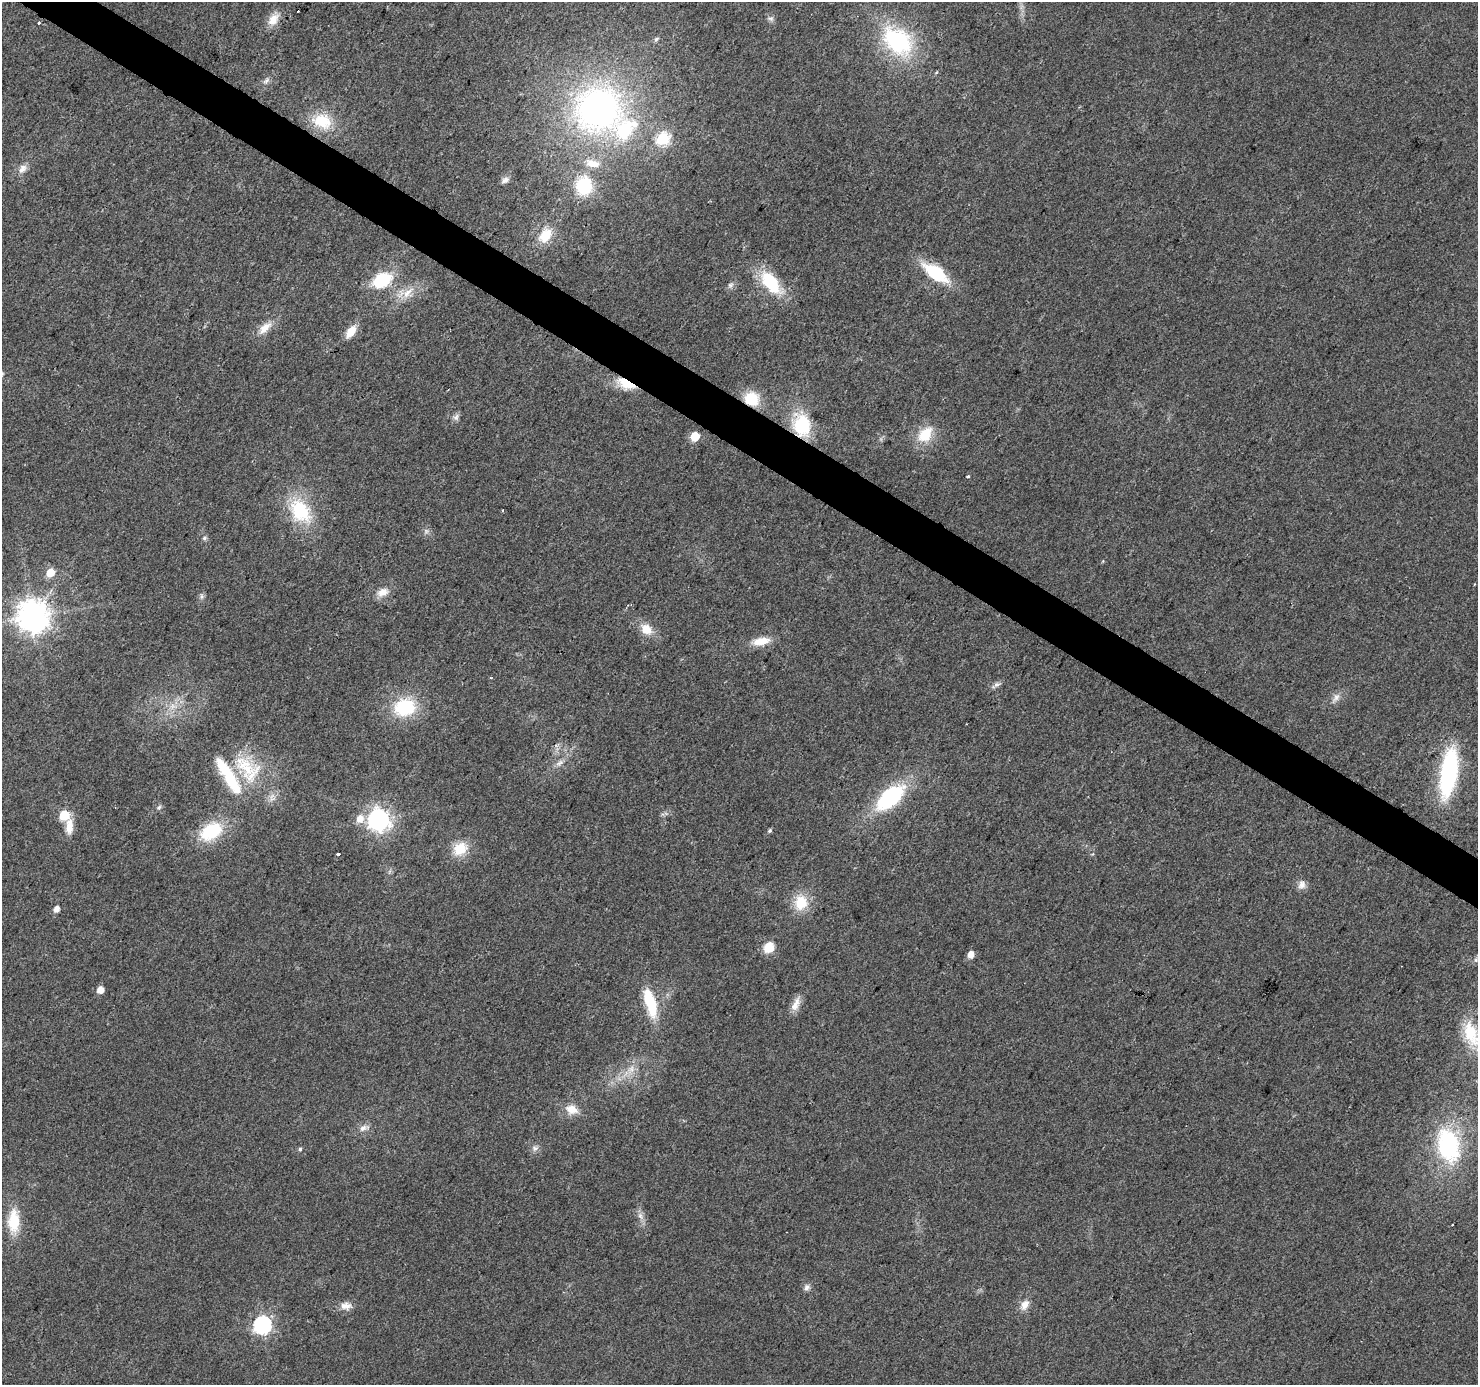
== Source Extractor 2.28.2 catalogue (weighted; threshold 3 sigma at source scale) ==
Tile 11 of 4 x 4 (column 3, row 3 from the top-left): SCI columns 2953-4428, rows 1571-2953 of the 5910 x 5972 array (HDU 1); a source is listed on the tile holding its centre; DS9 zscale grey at full resolution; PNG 1480 x 1387 px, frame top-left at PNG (2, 2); no overlay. Shown black and unused: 3% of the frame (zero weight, under 2 of 3 exposures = <1% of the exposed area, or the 3 px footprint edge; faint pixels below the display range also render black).
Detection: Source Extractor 2.28.2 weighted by HDU 2 'WHT'; one run over the whole footprint, this tile lists its part. Background 0.0265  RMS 0.0062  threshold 0.0279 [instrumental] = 3 sigma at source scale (4.5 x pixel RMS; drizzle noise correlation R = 1.50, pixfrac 1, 0.0396/0.0396 arcsec/px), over >= 5 px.
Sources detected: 82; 4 inside a brighter listed object's ellipse — not listed separately; the other 78 listed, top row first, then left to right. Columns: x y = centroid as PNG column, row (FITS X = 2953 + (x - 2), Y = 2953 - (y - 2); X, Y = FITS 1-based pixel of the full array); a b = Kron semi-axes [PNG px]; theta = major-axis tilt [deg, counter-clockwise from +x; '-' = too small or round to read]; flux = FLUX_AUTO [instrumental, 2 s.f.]
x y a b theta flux
273 19 19 11 57 7.6
770 19 10 6 -16 1.9
39 23 3 3 - 2.3
656 39 8 5 36 1.2
898 41 44 30 -43 66
266 80 11 6 48 2.3
598 109 56 54 12 200
322 121 28 20 -13 22
663 139 6 6 - 85
591 163 15 13 -25 7.9
22 169 14 9 54 4.4
505 180 11 7 33 2.8
584 186 21 17 87 30
545 235 20 13 54 14
935 273 26 12 -36 38
382 280 18 12 27 34
770 282 25 13 -52 36
730 285 8 6 15 1.9
408 292 21 9 45 8.9
265 328 23 10 44 8.2
351 332 14 8 54 9.4
626 384 20 10 -21 18
752 399 15 14 - 20
456 417 10 7 58 2.3
802 425 22 16 -86 37
925 434 20 14 49 19
695 437 5 5 - 20
968 477 3 3 - 1.7
502 510 4 2 - 0.51
300 511 29 21 -56 39
426 531 7 6 - 1.8
204 538 7 5 37 1.4
50 573 6 5 - 14
383 592 16 10 26 6.5
202 596 10 5 -86 1.8
32 616 10 10 - 1100
646 629 15 12 -38 9.9
761 641 22 9 11 10
491 678 4 2 - 0.52
996 685 14 5 27 2.5
1336 698 14 7 47 3.7
404 707 23 18 14 39
559 763 13 7 36 3.6
247 769 41 21 -59 34
1448 773 50 16 81 82
890 798 28 14 41 75
159 807 7 5 43 1.3
64 815 6 6 - 32
360 819 9 8 - 6.8
378 820 8 8 - 430
69 826 20 9 89 8.6
211 831 22 15 33 37
770 831 6 4 47 1.2
460 849 18 14 41 15
338 854 3 3 - 3.5
1302 885 13 10 77 4.1
801 902 18 15 85 18
56 909 5 4 - 4.8
769 947 13 11 50 9.8
971 955 6 5 - 6.1
1476 960 7 6 - 1.5
100 990 5 5 - 7.1
650 1003 37 12 -74 26
796 1004 21 9 65 6.3
1471 1034 36 18 -71 29
631 1069 17 7 62 6.3
572 1109 16 12 -19 8.8
364 1128 15 8 17 4.3
1448 1146 37 24 -76 73
535 1148 10 8 16 2.6
300 1149 5 5 - 1.1
640 1216 8 6 -69 2.8
14 1221 28 14 89 21
1452 1224 3 3 - 2.7
806 1287 9 7 62 2.5
1025 1305 13 9 58 5.8
346 1306 16 10 4 5.4
262 1325 7 7 - 210
Overlapping masked pixels (flux is a lower limit): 3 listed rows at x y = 626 384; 752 399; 802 425
Isophote crosses this tile's border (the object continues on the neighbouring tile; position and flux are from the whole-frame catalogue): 1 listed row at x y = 1471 1034